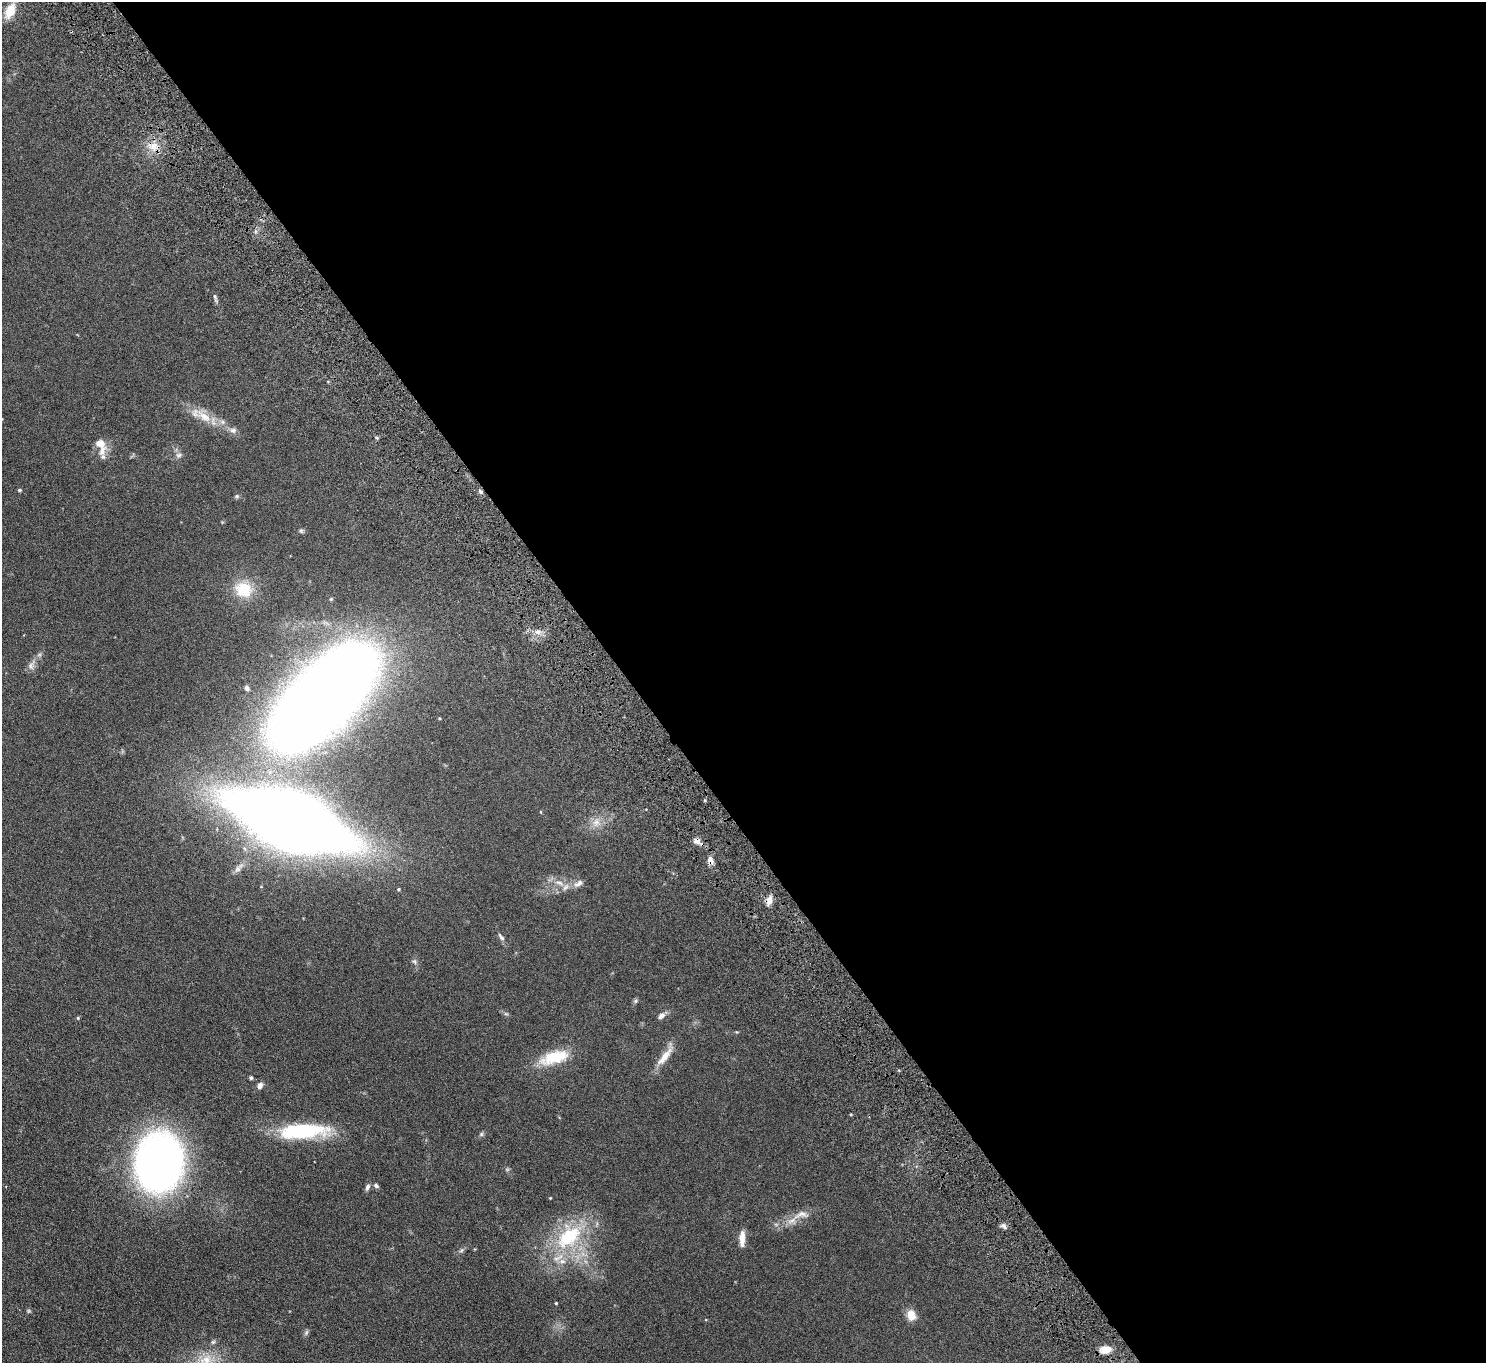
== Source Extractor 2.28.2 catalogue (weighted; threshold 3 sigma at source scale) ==
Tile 8 of 4 x 4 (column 4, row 2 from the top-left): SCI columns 4503-5986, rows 2926-4286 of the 6036 x 5989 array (HDU 1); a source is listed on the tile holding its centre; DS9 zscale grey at full resolution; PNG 1488 x 1365 px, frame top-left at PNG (2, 2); no overlay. Shown black and unused: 58% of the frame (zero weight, under 4 of 8 exposures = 3% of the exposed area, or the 3 px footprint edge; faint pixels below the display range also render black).
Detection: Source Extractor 2.28.2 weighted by HDU 2 'WHT'; one run over the whole footprint, this tile lists its part. Background 0.122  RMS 0.0068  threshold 0.0279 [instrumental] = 3 sigma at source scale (4.09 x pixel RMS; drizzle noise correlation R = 1.36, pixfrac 0.8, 0.05/0.05 arcsec/px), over >= 5 px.
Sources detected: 57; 1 too faint to see at this stretch — not listed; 4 inside a brighter listed object's ellipse — not listed separately; the other 52 listed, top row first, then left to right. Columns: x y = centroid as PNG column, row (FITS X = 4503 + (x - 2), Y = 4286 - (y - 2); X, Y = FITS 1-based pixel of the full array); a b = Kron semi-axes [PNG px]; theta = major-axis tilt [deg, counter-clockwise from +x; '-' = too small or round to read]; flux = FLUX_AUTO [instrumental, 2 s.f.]
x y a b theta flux
10 11 14 9 64 11
153 146 14 10 12 7
215 296 7 4 -72 1.2
204 416 27 11 -37 11
233 430 9 7 -14 2.3
100 444 14 9 -37 6.5
179 455 9 7 15 1.9
103 457 8 7 - 1.8
19 490 5 4 - 0.78
481 492 6 3 -19 1
237 496 6 5 - 0.92
301 531 7 5 -68 1
243 589 25 21 -20 18
538 632 8 6 3 2.6
31 666 13 9 78 2.9
247 688 6 4 -61 1.5
324 697 76 32 46 2000
541 812 5 3 - 0.4
291 821 73 30 -21 1700
597 822 11 7 55 4.1
697 841 9 7 -18 3
710 860 9 8 - 3
559 883 14 6 -27 4.3
578 883 15 7 32 3.1
398 889 5 4 - 0.66
769 900 12 7 69 3.7
501 937 11 5 -54 1.8
414 961 7 6 - 1.3
635 1001 6 5 - 1
506 1014 6 4 -18 0.91
661 1016 10 6 44 2.5
78 1018 5 4 - 0.7
665 1056 29 9 52 8.4
555 1057 38 15 16 20
251 1078 4 3 - 1.3
260 1085 8 6 63 2.5
303 1131 55 16 3 51
481 1134 6 5 - 1
159 1162 46 36 83 370
376 1185 8 6 -35 1.4
367 1187 9 6 70 1.6
550 1198 3 3 - 0.42
801 1215 26 10 12 7
1004 1226 10 4 -46 1.6
569 1237 43 27 43 48
742 1238 19 6 87 5.3
556 1303 3 3 - 0.59
29 1311 5 5 - 0.82
911 1315 12 10 -67 6.1
306 1333 8 4 59 1.1
1105 1350 11 7 6 8.2
206 1360 22 15 40 14
Overlapping masked pixels (flux is a lower limit): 2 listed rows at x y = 697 841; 710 860
Isophote crosses this tile's border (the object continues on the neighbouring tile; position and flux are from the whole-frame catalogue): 1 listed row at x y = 206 1360